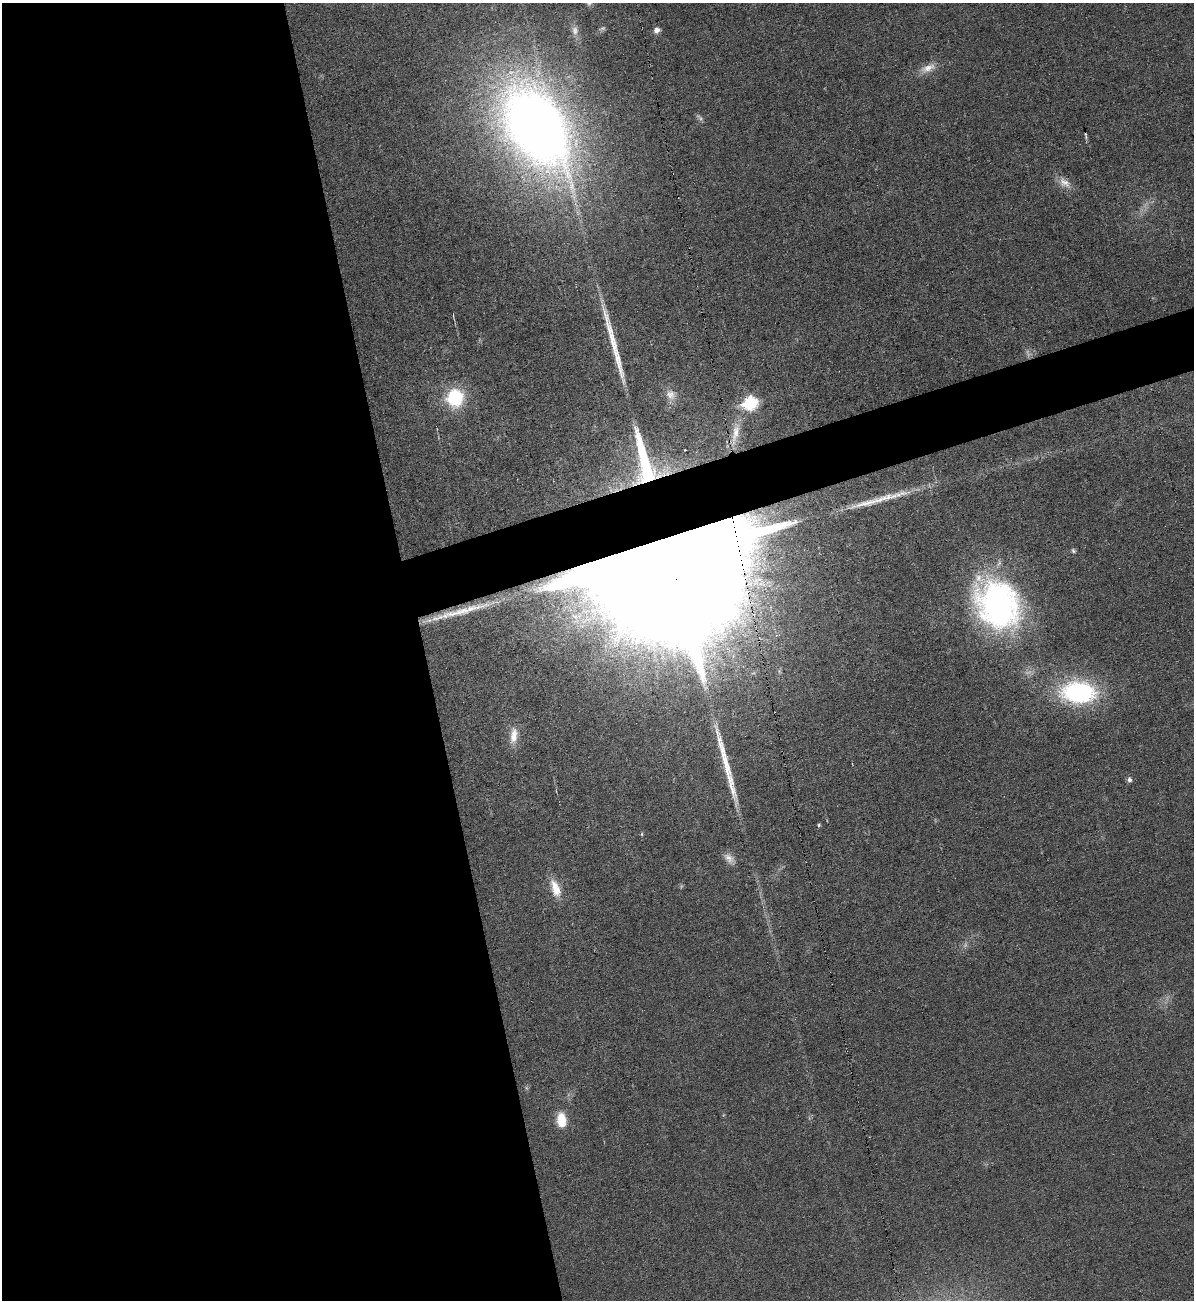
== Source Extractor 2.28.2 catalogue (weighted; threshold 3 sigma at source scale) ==
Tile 9 of 4 x 4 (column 1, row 3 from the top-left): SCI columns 266-1457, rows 1299-2596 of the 5175 x 5193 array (HDU 1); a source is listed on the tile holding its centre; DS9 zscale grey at full resolution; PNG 1196 x 1302 px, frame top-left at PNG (2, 3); no overlay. Shown black and unused: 38% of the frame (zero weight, under 3 of 6 exposures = <1% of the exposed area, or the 3 px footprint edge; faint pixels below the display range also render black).
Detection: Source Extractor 2.28.2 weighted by HDU 2 'WHT'; one run over the whole footprint, this tile lists its part. Background 0.0232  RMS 0.0037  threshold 0.0151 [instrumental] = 3 sigma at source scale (4.09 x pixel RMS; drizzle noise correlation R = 1.36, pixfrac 0.8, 0.05/0.05 arcsec/px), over >= 5 px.
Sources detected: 36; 6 too faint to see at this stretch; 1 cosmic-ray / hot-pixel residue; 4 long thin detections or spike segments (spike, bleed or trail) — not listed; the other 25 listed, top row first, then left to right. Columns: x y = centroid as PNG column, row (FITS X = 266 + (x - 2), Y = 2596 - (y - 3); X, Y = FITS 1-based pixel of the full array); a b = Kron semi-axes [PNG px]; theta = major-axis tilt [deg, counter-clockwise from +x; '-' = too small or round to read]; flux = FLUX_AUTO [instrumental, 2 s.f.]
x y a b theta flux
589 3 9 8 - 1.5
602 29 10 6 24 1
575 30 15 9 -88 2.8
657 30 8 7 - 2
928 68 24 10 22 4.5
536 127 80 47 -59 420
1065 183 20 10 -44 3.9
453 315 5 3 - 0.38
671 395 16 15 - 4.2
455 397 14 13 - 28
750 403 8 7 - 46
735 433 37 10 79 7.5
645 464 172 31 -76 900
1073 551 7 6 - 0.71
671 562 54 32 -79 58000
998 604 56 43 -54 110
1078 692 27 18 -3 64
514 736 24 10 84 5.1
1129 780 6 5 - 1.3
819 825 4 4 - 0.63
642 834 5 3 - 0.41
729 858 18 10 -46 2.9
555 888 26 11 -70 6.7
526 1088 7 4 -88 0.59
561 1120 16 9 -86 8.6
Overlapping masked pixels (flux is a lower limit): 2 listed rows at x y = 645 464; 671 562
Isophote crosses this tile's border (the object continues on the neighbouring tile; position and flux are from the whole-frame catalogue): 1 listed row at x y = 589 3